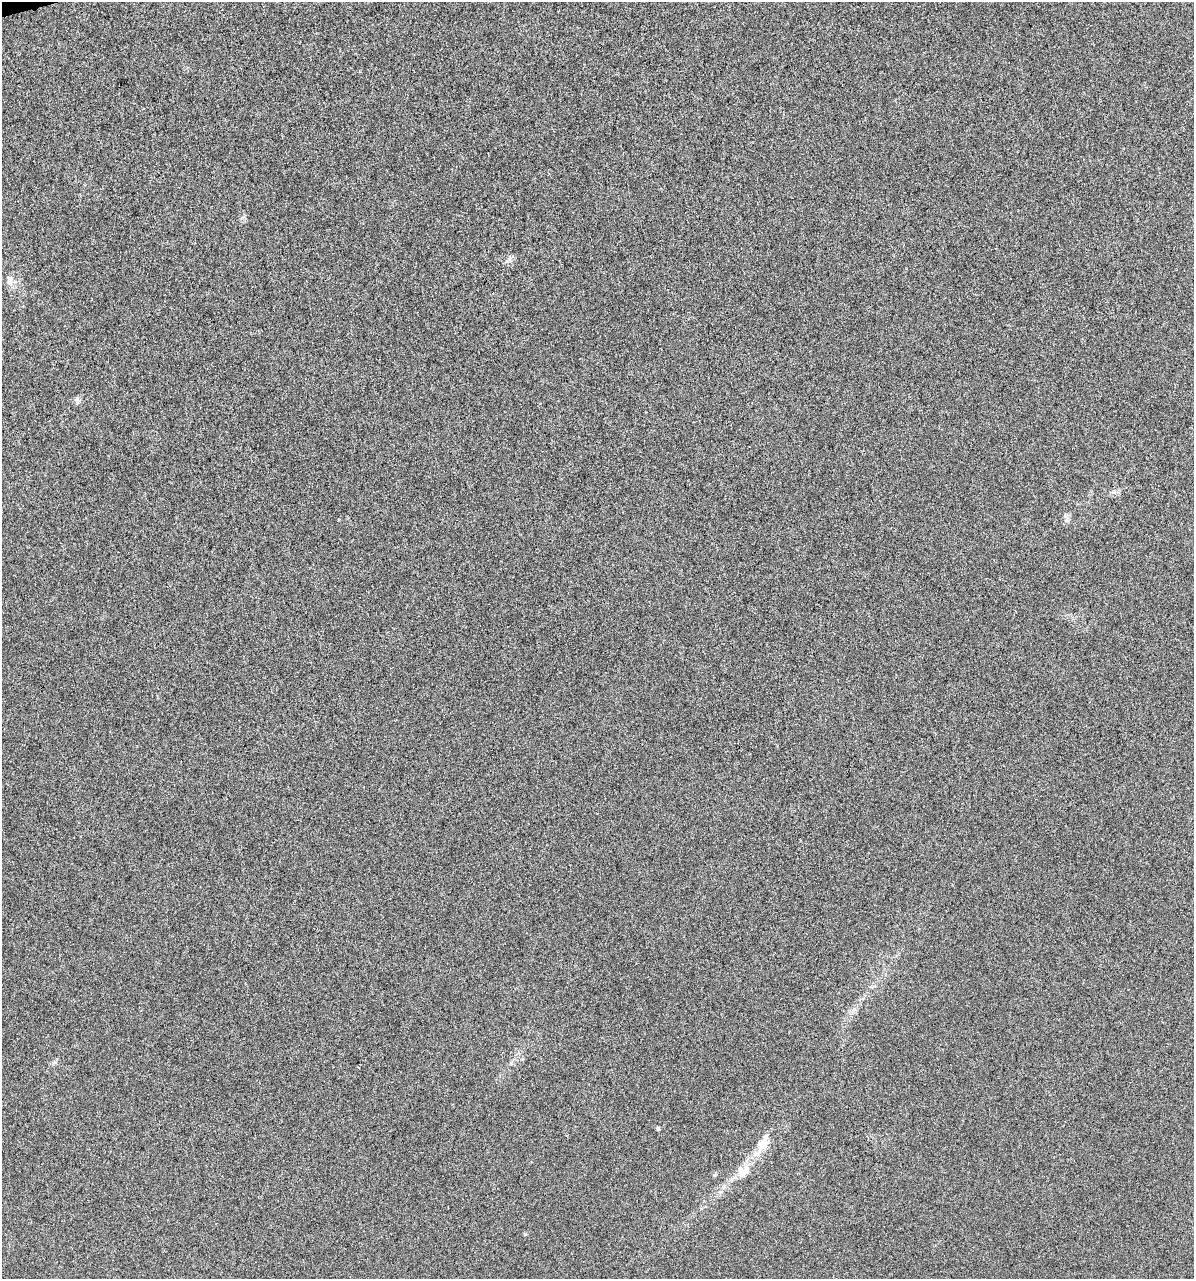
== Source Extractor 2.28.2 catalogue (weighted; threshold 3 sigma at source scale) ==
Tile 11 of 4 x 4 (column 3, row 3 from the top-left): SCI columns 2477-3668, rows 1278-2554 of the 4903 x 5108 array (HDU 1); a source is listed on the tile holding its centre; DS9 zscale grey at full resolution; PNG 1196 x 1281 px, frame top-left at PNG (2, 2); no overlay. Shown black and unused: <1% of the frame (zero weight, under 3 of 6 exposures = <1% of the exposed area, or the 3 px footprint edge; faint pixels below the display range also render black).
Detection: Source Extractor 2.28.2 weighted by HDU 2 'WHT'; one run over the whole footprint, this tile lists its part. Background 4.23e-04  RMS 0.0027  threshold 0.0109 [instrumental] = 3 sigma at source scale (4.09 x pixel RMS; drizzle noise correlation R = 1.36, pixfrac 0.8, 0.0396/0.0396 arcsec/px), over >= 5 px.
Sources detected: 6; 1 inside a brighter listed object's ellipse — not listed separately; the other 5 listed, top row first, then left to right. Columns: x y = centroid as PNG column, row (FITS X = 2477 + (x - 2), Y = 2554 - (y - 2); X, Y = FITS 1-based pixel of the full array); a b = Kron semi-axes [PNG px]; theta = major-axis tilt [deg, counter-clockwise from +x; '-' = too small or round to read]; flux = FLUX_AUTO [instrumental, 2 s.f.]
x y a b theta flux
9 280 14 8 -81 1.4
339 519 3 2 - 0.26
658 1129 5 4 - 0.36
763 1144 23 12 65 3.9
740 1169 24 11 2 2.6